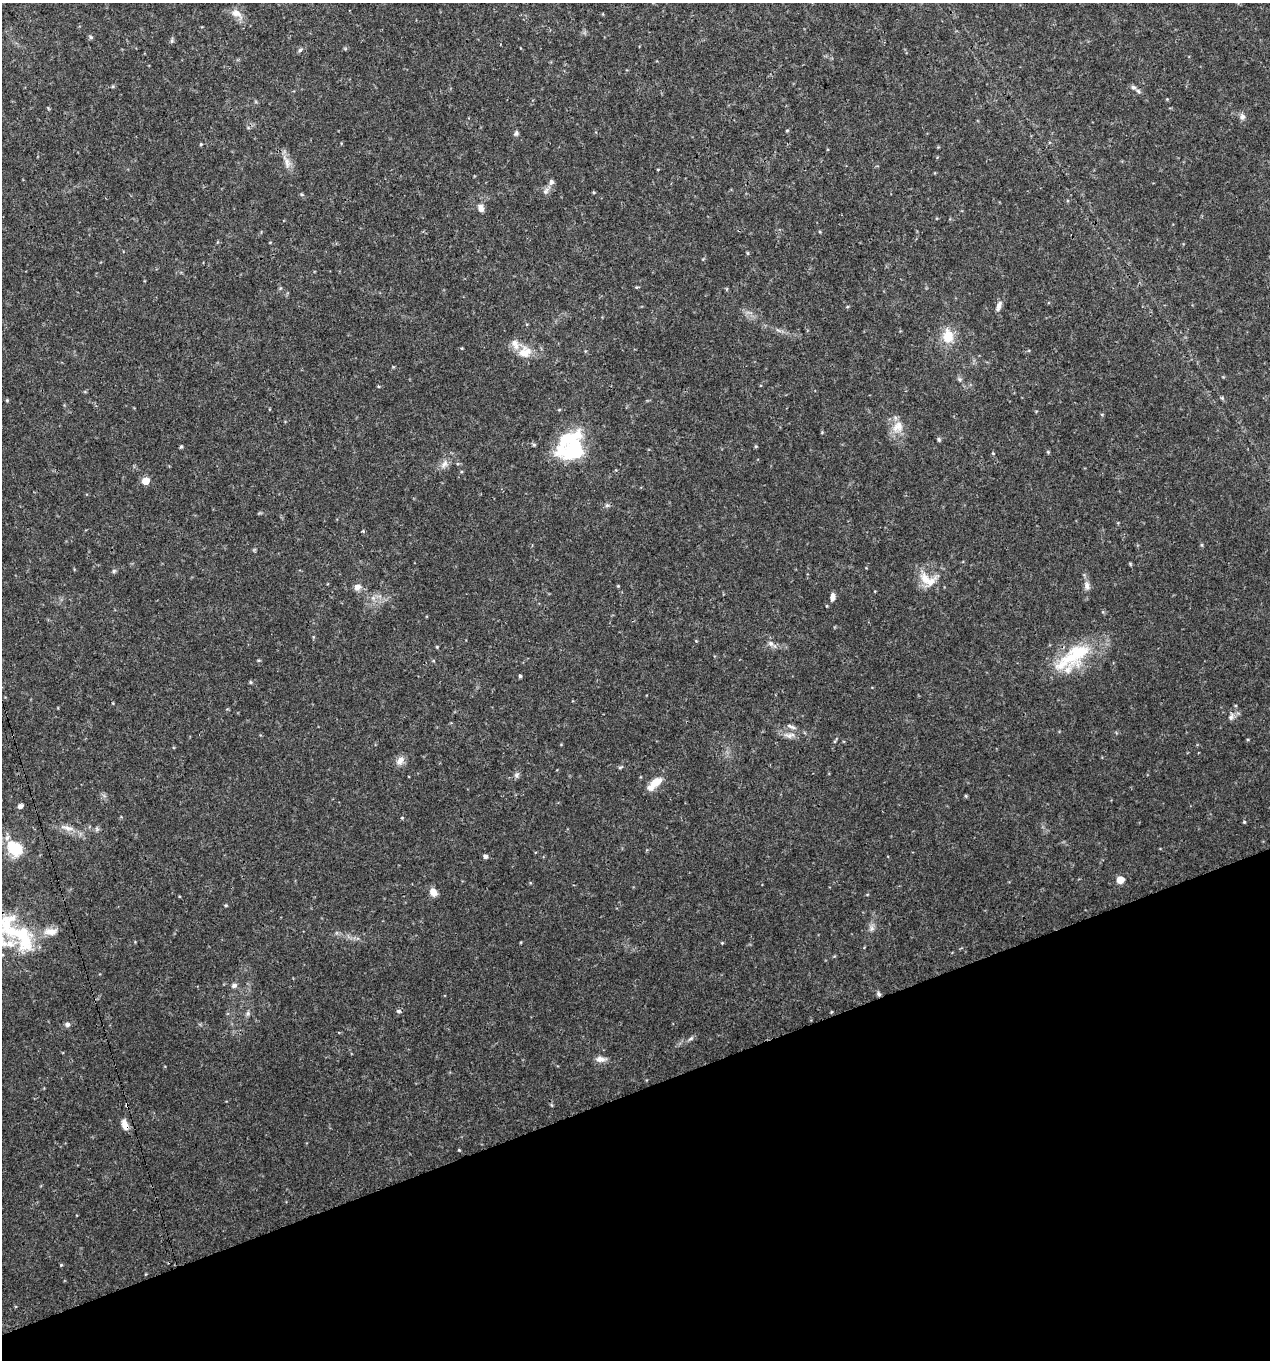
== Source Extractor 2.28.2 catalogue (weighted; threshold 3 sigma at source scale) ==
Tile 14 of 4 x 4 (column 2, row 4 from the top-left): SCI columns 1392-2659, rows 3-1360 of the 5270 x 5440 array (HDU 1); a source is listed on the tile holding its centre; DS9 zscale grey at full resolution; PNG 1272 x 1362 px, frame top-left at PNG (2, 3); no overlay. Shown black and unused: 20% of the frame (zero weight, under 3 of 4 exposures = <1% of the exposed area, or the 3 px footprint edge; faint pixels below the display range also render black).
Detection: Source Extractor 2.28.2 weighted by HDU 2 'WHT'; one run over the whole footprint, this tile lists its part. Background 0.03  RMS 0.0037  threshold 0.0167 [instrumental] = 3 sigma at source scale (4.5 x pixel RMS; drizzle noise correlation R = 1.50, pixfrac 1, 0.0396/0.0396 arcsec/px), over >= 5 px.
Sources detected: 81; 3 inside a brighter object's white glare — not listed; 12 inside a brighter listed object's ellipse — not listed separately; the other 66 listed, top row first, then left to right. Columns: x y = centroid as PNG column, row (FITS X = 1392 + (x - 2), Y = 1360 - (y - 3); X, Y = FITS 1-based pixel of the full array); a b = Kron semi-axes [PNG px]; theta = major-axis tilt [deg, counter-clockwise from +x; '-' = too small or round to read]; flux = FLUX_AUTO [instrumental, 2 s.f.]
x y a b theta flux
236 13 15 9 -25 3
91 37 6 4 -37 0.58
172 41 6 4 89 0.56
300 50 7 4 45 0.59
1133 87 8 5 -13 1
1242 117 8 7 - 1.3
787 130 5 3 - 0.31
516 133 8 5 80 0.76
201 144 4 3 - 0.35
287 163 16 6 -79 2.3
551 182 8 7 - 1
546 191 11 5 50 1.3
481 208 9 7 -67 1.9
727 289 5 3 - 0.37
999 306 15 6 70 1.6
948 336 14 11 -86 7.3
525 352 17 15 39 5.2
1222 398 5 5 - 0.43
7 400 4 4 - 0.36
559 410 5 3 - 0.3
898 426 18 14 42 4.6
939 440 6 4 -48 0.48
181 447 5 4 - 0.47
572 451 37 21 31 21
1048 452 4 4 - 0.36
444 464 12 6 58 1.8
145 481 5 5 - 5.7
607 505 7 4 18 0.63
114 571 6 4 89 0.51
925 579 21 12 -52 5.5
618 586 4 4 - 0.3
1087 586 11 7 -87 1.6
357 587 9 8 - 1.9
833 597 8 5 -90 1.5
771 643 8 6 -44 1.1
1080 652 35 23 26 18
520 676 4 4 - 0.52
250 682 5 3 - 0.39
1231 717 8 6 87 1.1
792 727 12 5 -22 1.1
789 736 11 7 -6 1.8
400 761 12 9 57 2.2
620 767 6 4 19 0.45
517 775 7 6 - 0.89
656 782 16 10 36 4.1
966 796 5 3 - 0.36
20 806 6 5 - 1.4
1244 822 4 4 - 0.33
67 828 21 5 -12 2.5
15 848 18 15 -30 11
485 856 5 5 - 1
1120 880 5 5 - 5
433 892 10 8 -60 2.5
22 933 67 16 -11 21
722 943 4 4 - 0.31
234 985 6 6 - 1.2
879 994 7 5 -61 0.73
398 1011 6 5 - 0.76
248 1013 7 4 72 0.68
67 1024 6 6 - 1.1
690 1039 8 3 19 0.71
600 1059 13 8 -5 1.9
127 1105 4 3 - 1.4
125 1125 12 6 -68 2.8
459 1150 3 3 - 0.28
61 1265 4 4 - 0.32
Overlapping masked pixels (flux is a lower limit): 2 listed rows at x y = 127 1105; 125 1125
Isophote crosses this tile's border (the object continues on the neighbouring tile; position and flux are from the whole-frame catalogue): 2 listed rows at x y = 15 848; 22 933